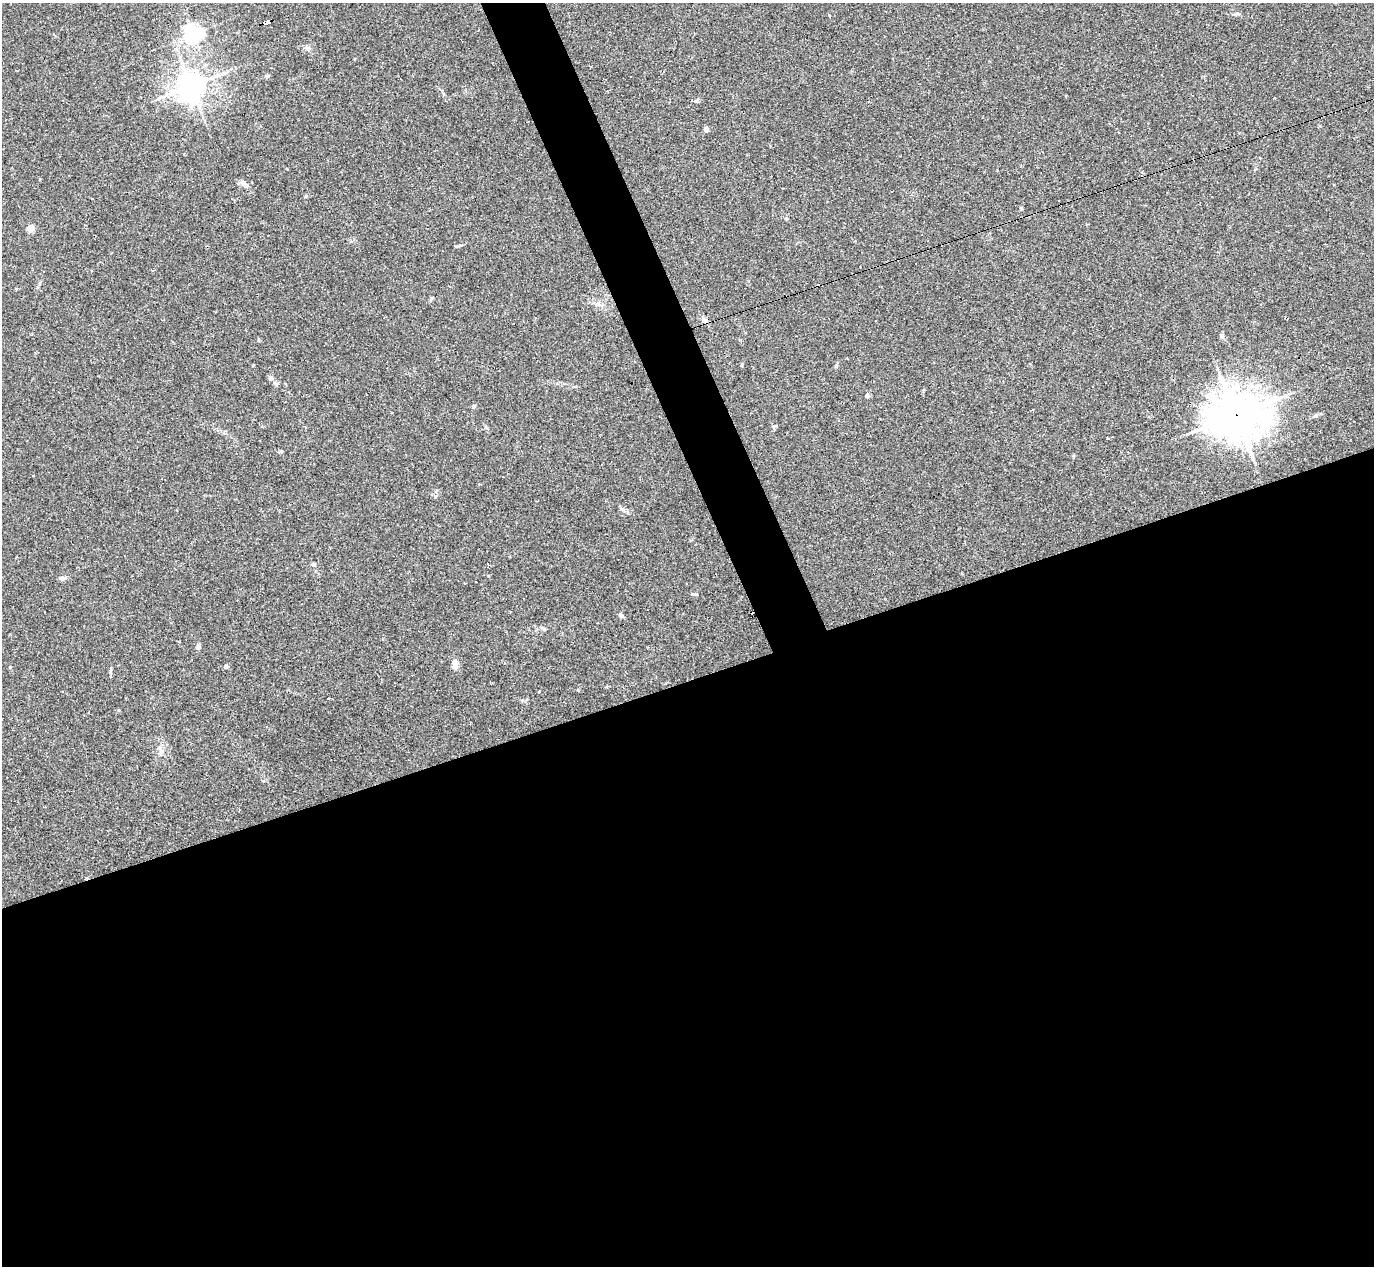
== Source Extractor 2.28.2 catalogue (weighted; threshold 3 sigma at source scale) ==
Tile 15 of 4 x 4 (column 3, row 4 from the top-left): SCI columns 2747-4118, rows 276-1539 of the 5491 x 5477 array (HDU 1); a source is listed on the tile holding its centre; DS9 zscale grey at full resolution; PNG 1376 x 1268 px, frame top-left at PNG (2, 3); no overlay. Shown black and unused: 49% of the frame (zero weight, under 2 of 3 exposures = <1% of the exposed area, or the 3 px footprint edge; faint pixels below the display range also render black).
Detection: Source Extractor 2.28.2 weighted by HDU 2 'WHT'; one run over the whole footprint, this tile lists its part. Background 0.0643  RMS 0.0057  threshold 0.0256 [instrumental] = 3 sigma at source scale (4.5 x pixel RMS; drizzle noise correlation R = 1.50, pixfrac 1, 0.05/0.05 arcsec/px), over >= 5 px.
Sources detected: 43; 6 cosmic-ray / hot-pixel residue — not listed; the other 37 listed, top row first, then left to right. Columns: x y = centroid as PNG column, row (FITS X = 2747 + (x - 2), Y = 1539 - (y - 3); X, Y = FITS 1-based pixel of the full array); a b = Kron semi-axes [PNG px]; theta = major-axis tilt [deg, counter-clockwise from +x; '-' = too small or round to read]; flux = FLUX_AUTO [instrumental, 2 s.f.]
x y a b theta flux
1237 13 7 4 19 0.87
829 15 3 3 - 0.58
266 23 7 4 17 58
193 34 6 6 - 240
308 48 7 4 -19 1.1
267 76 5 5 - 0.89
191 86 9 9 - 640
696 100 7 4 37 1
706 129 6 5 - 1.7
244 184 11 6 -38 2.9
92 199 3 3 - 2.5
30 229 5 4 - 14
458 246 7 4 16 0.93
16 289 3 3 - 2.3
705 320 8 6 -50 2.1
1222 336 7 5 -78 1.2
741 365 5 3 - 0.49
270 378 7 6 - 1.3
867 395 4 4 - 2.3
474 406 6 4 74 0.95
392 412 3 3 - 0.44
1236 415 19 16 4 1800
1315 416 6 4 52 0.82
1113 437 3 2 - 0.62
281 451 4 4 - 1.1
623 509 8 4 -44 1.3
313 564 6 5 - 1.1
63 578 10 5 17 1.5
694 594 7 3 0 0.72
621 615 6 5 - 1.4
544 629 7 4 -45 0.78
198 647 7 5 59 1.6
455 664 11 6 89 4
10 667 4 4 - 0.41
226 667 5 4 - 1.4
267 726 3 3 - 1
160 748 11 6 -50 2.5
Overlapping masked pixels (flux is a lower limit): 2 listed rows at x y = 266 23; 1236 415
Unlisted compact peaks at least as high as the median listed source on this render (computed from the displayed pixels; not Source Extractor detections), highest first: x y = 1021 208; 836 366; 306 196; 435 496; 431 298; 253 365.